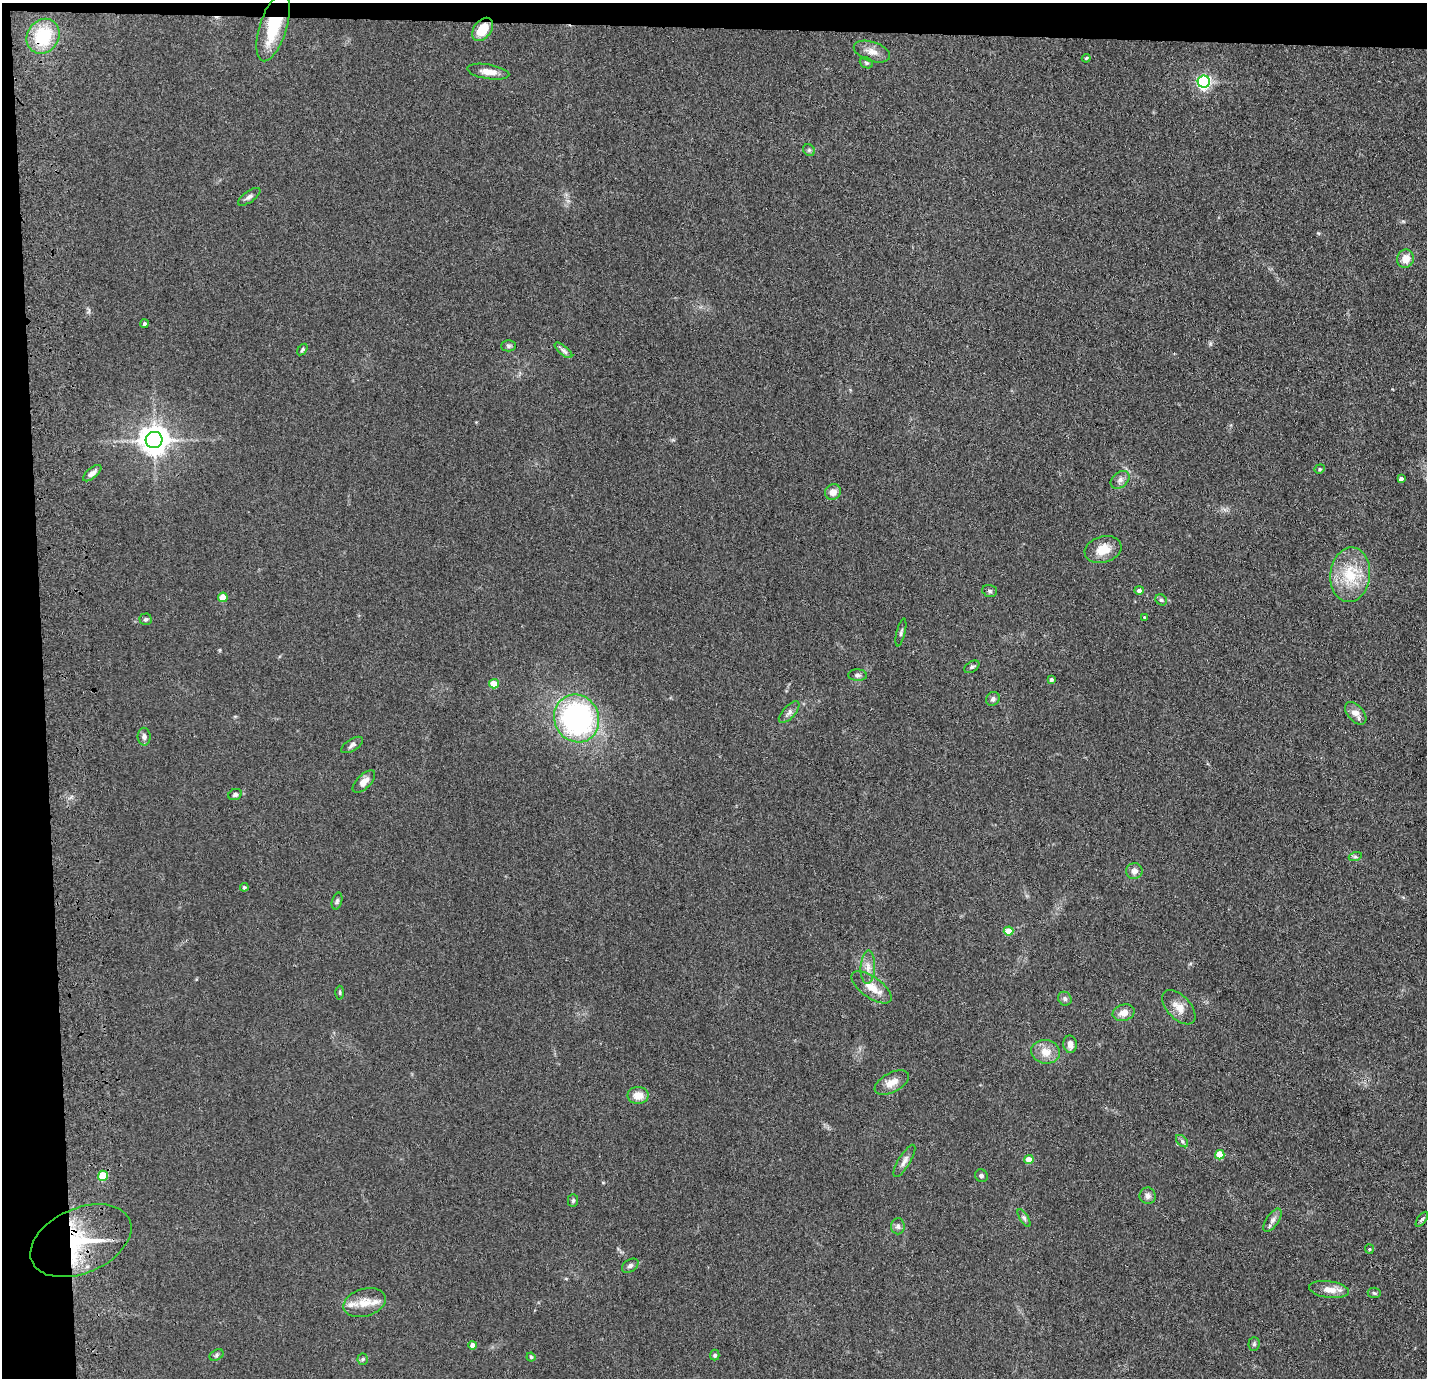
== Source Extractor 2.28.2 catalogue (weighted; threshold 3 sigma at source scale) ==
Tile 1 of 3 x 3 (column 1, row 1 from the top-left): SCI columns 116-1540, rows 2851-4226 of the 4506 x 4324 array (HDU 1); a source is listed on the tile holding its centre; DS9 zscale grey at full resolution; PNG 1429 x 1380 px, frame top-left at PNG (2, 3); each listed source drawn as its Kron ellipse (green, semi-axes under 4 px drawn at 4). Shown black and unused: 5% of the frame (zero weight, under 3 of 4 exposures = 6% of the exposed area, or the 3 px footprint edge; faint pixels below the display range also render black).
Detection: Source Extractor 2.28.2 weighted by HDU 2 'WHT'; one run over the whole footprint, this tile lists its part. Background 0.0671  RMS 0.0078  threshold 0.0351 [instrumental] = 3 sigma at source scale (4.5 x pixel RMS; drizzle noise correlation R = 1.50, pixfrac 1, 0.05/0.05 arcsec/px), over >= 5 px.
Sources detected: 84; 3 inside a brighter listed object's ellipse — not listed separately; the other 81 listed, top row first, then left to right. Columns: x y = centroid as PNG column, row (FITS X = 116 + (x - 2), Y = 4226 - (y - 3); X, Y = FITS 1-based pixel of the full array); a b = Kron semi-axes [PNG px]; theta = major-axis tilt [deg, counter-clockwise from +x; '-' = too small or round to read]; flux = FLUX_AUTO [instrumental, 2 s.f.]
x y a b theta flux
273 27 35 13 73 34
483 29 13 8 53 18
43 36 18 15 55 33
872 52 19 9 -18 7
1086 58 4 3 - 0.82
866 63 7 5 -22 1.5
488 72 21 7 -9 7.2
1204 82 6 6 - 170
809 150 6 5 - 1.3
249 197 13 5 35 2.8
1405 259 9 8 - 8.3
144 324 4 4 - 2.1
509 346 7 5 1 1.6
302 349 6 4 53 1.2
563 350 11 4 -40 2.6
154 440 8 8 - 1100
1320 469 5 4 - 1.1
92 473 11 5 40 3.7
1401 479 4 4 - 2.7
1120 480 10 7 39 3.4
833 492 8 7 - 6.4
1103 550 19 13 17 14
1350 575 27 20 83 30
1139 590 4 4 - 2.6
990 591 7 5 -16 1.7
223 597 5 4 - 14
1161 600 6 5 - 1.3
1144 617 3 2 - 0.72
145 619 6 6 - 1.7
901 633 14 3 76 1.6
972 667 8 5 31 1.7
858 675 9 6 -3 2.1
1051 680 4 4 - 1.5
494 684 5 4 - 17
993 699 7 6 - 2.1
789 712 13 6 47 3
1356 713 13 8 -48 6.3
577 718 24 22 -64 190
144 737 9 6 -90 2.8
352 745 12 6 32 2.6
364 782 14 7 44 5.7
235 794 7 5 23 1.9
1355 857 6 4 18 1.4
1134 871 8 8 - 4.4
244 887 4 4 - 1.2
337 901 9 5 75 1.7
1009 931 5 4 - 18
868 967 17 7 87 5.8
872 987 23 10 -36 11
340 993 7 3 -89 1
1065 999 7 6 - 2
1179 1007 21 11 -47 9.3
1123 1013 11 8 15 6.6
1070 1044 9 6 -83 4.4
1046 1052 14 11 -9 9.8
892 1083 18 9 28 8.1
638 1095 10 8 1 8.6
1182 1141 7 4 -46 1.5
1220 1155 5 5 - 17
1029 1160 4 4 - 14
904 1161 18 6 59 4.1
103 1176 5 5 - 24
981 1176 6 6 - 1.7
1148 1196 8 8 - 3.4
573 1200 6 5 - 1.3
1024 1218 10 4 -58 1.7
1422 1219 9 4 54 1.3
1272 1220 13 6 56 3.5
898 1226 8 7 - 2.4
81 1241 53 32 23 63
1369 1249 5 4 - 0.84
630 1266 9 6 33 2.3
1329 1290 20 8 -8 9.1
1374 1293 6 5 - 1.4
365 1303 22 13 17 12
1254 1344 7 5 88 1.3
473 1345 4 4 - 5.9
216 1355 7 5 29 1.5
715 1355 5 5 - 1.6
531 1357 4 4 - 1.1
363 1359 5 5 - 1.2
Overlapping masked pixels (flux is a lower limit): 4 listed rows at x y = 273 27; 483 29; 43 36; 81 1241